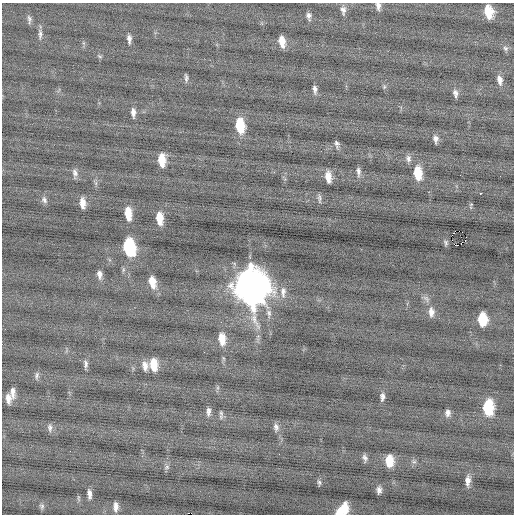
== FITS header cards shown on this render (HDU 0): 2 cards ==
NAXIS1  =                  512 / Axis length
NAXIS2  =                  512 / Axis length

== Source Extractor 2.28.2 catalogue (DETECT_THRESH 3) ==
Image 512 x 512 px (HDU 0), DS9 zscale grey, 1 PNG px = 1 image px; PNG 516 x 516 px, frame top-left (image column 1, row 512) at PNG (2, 3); no overlay
Background -0.06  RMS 0.78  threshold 2.34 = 3 sigma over >= 5 px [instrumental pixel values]
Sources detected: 71; all 71 listed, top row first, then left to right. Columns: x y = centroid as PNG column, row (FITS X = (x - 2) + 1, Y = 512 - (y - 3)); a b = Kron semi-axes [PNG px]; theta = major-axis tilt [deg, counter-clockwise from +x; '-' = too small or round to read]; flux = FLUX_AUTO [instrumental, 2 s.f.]
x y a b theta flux
378 6 10 6 -83 210
343 10 11 6 -88 230
488 12 11 7 -79 1200
309 16 9 5 -78 190
29 19 13 5 -83 160
40 34 14 6 -89 210
129 39 11 5 -87 210
282 41 10 5 -80 580
505 48 8 7 - 140
100 56 7 4 -20 81
186 78 9 4 -85 130
500 80 12 6 -80 320
384 87 6 4 47 74
315 89 11 5 -83 200
455 93 10 6 -83 200
133 112 11 5 -86 260
240 126 14 8 -83 1700
436 139 8 5 -85 210
337 144 8 5 -79 150
408 158 10 7 -80 200
162 160 11 6 -89 910
358 172 11 5 -86 180
75 173 11 7 -72 200
418 173 13 7 -83 1300
328 177 10 5 -82 490
480 193 3 2 - 400
319 199 12 4 -86 120
44 200 9 7 -61 160
82 203 10 5 -86 440
471 204 4 3 - 38
128 213 12 6 -83 860
159 218 12 6 -85 810
453 233 2 2 - 32
465 240 3 2 - 260
446 243 7 5 -80 110
458 245 3 2 - 1100
129 247 13 8 -81 4400
100 274 10 6 -85 250
152 282 12 7 -77 720
251 287 17 13 -84 120000
283 292 16 8 90 370
431 312 12 7 -86 360
269 313 12 6 -83 230
482 319 10 7 -89 1700
222 339 14 7 -85 760
86 364 11 5 -88 180
154 365 12 7 -84 900
145 366 11 7 -81 340
37 375 11 6 80 150
12 392 14 6 -86 340
382 397 11 6 86 200
8 398 9 5 -86 340
488 407 12 8 89 2700
208 411 11 5 88 210
221 413 9 6 -70 120
448 413 8 6 84 220
276 427 11 7 -79 230
50 428 10 7 -87 190
365 458 9 5 -71 160
389 461 10 7 89 900
414 462 7 4 0 90
167 467 8 5 37 120
468 481 12 6 86 340
319 483 7 5 -82 100
379 490 6 4 86 190
89 494 10 4 -86 250
78 498 9 4 -84 80
42 506 7 6 - 120
116 507 9 4 90 270
345 508 10 6 -89 700
339 512 7 6 - 490
At the frame edge (FLAGS 8, measured only in part): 2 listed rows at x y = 378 6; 339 512